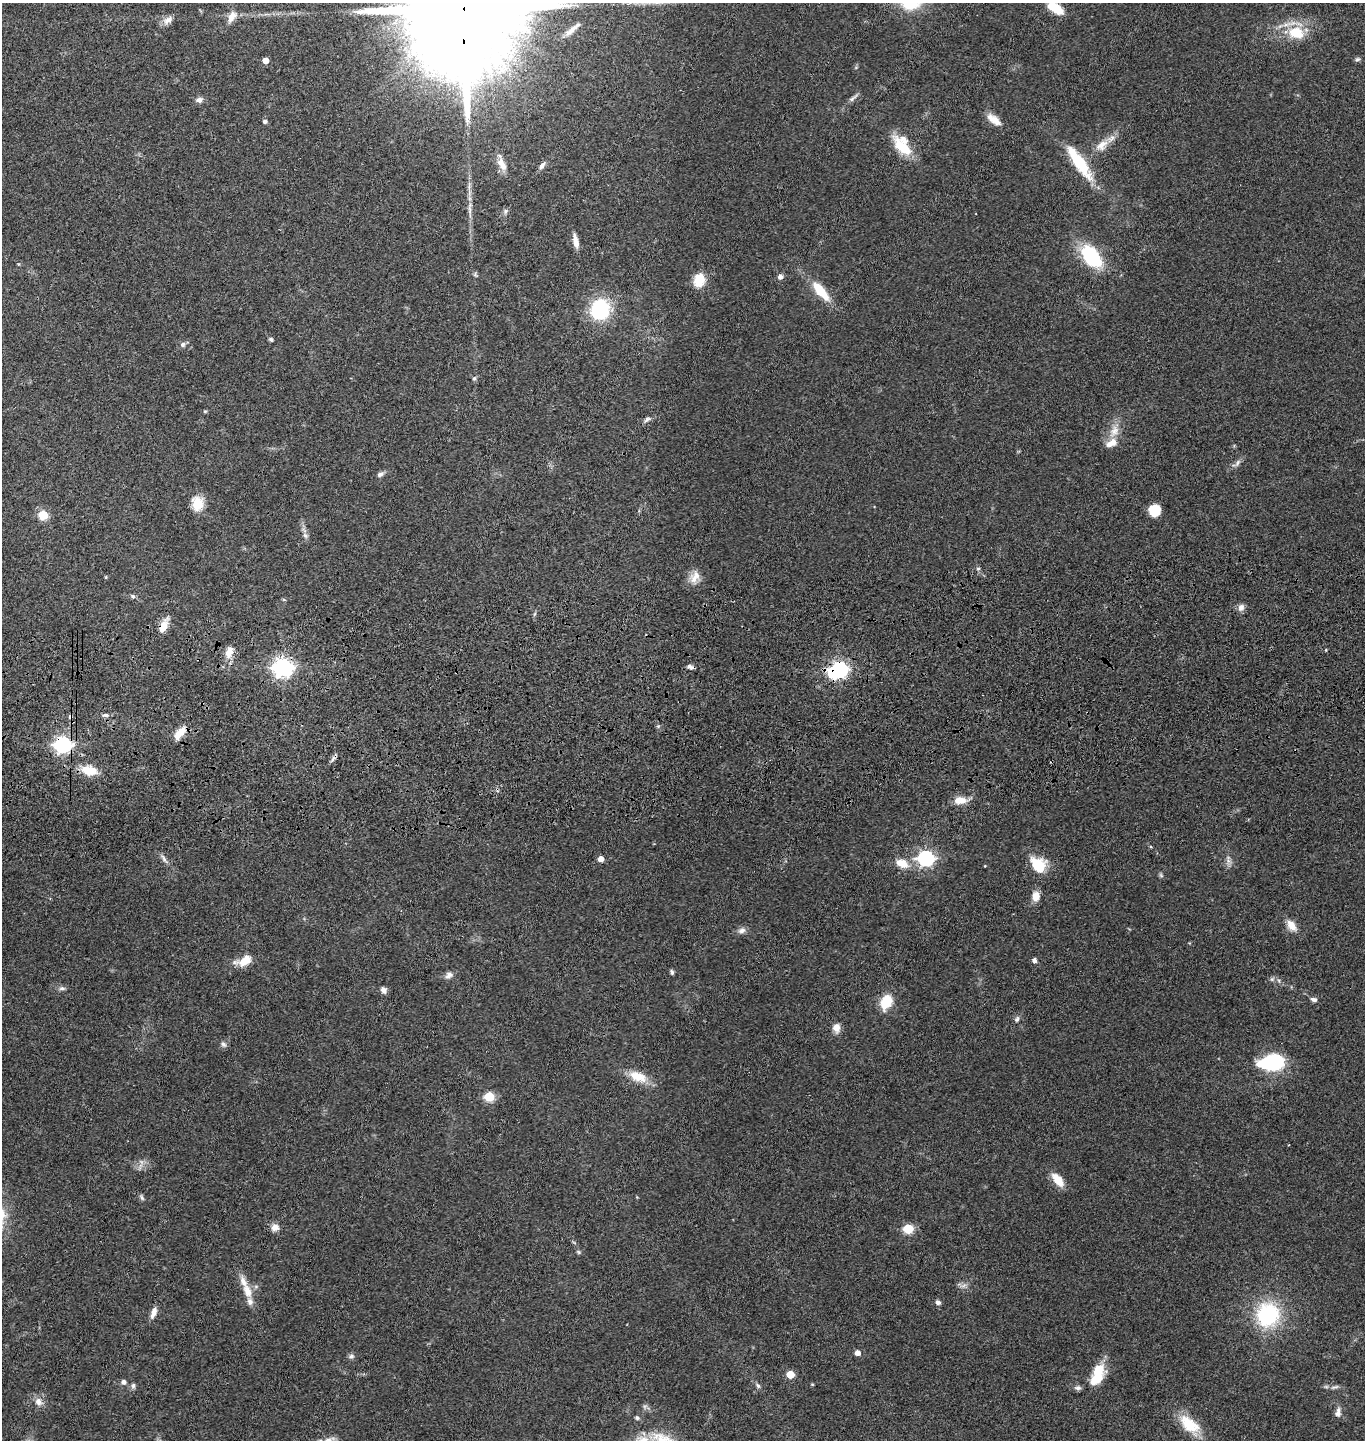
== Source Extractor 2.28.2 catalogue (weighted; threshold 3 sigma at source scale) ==
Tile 5 of 3 x 3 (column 2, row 2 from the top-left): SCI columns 1507-2869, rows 1555-2992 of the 4367 x 4546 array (HDU 1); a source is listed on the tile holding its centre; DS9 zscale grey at full resolution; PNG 1367 x 1442 px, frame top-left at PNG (2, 3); no overlay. Shown black and unused: <1% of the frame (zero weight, under 3 of 4 exposures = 6% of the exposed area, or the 3 px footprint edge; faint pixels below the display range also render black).
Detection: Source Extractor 2.28.2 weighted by HDU 2 'WHT'; one run over the whole footprint, this tile lists its part. Background 0.0643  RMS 0.0059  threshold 0.0266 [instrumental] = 3 sigma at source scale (4.5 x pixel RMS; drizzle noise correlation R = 1.50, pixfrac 1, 0.05/0.05 arcsec/px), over >= 5 px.
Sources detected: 112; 2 inside a brighter object's white glare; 2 cosmic-ray / hot-pixel residue — not listed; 3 inside a brighter listed object's ellipse — not listed separately; the other 105 listed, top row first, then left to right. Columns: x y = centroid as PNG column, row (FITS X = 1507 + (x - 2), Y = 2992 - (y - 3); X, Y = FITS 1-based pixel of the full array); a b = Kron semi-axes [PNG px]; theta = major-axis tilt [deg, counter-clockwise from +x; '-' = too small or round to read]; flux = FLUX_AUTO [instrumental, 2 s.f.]
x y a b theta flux
464 7 51 23 89 39000
1055 8 15 7 -32 19
232 16 17 9 60 5.4
168 20 14 9 34 3.9
572 30 23 6 40 4.9
1296 33 22 16 -16 19
1358 59 7 5 17 1.2
265 60 5 4 - 5.9
853 98 15 5 40 2.1
199 100 9 7 12 2.4
994 120 20 8 -37 6.2
265 121 5 4 - 1.5
902 145 28 15 -54 19
1102 145 21 12 37 8.2
1079 163 45 12 -55 29
502 164 17 8 -66 6.4
542 166 12 6 50 2.2
470 210 20 4 -84 3.8
505 211 8 5 70 1.4
575 241 17 6 -78 4.9
1092 257 23 12 -50 51
475 275 7 5 -57 1
780 277 7 6 - 2.2
699 280 16 13 73 11
820 291 23 9 -50 17
600 309 25 22 70 36
271 339 5 5 - 1.1
183 344 7 7 - 1.7
474 378 7 5 87 1.2
205 411 5 4 - 0.67
647 419 12 6 30 2
1114 431 18 12 64 8.3
1238 463 11 5 61 2
380 474 9 6 30 2.1
197 503 17 14 87 10
1154 510 10 10 - 14
43 515 5 5 - 30
305 535 8 6 -39 1.9
978 569 5 5 - 0.98
695 577 19 13 64 6.6
133 596 7 5 -34 1.3
284 600 5 3 - 0.6
1241 607 9 8 - 2.7
163 626 18 7 65 7.4
229 652 16 9 73 6.2
282 667 8 7 - 310
691 667 10 5 -13 1.8
839 669 6 6 - 210
105 715 9 5 -1 1.7
180 733 19 8 47 7.5
63 745 7 6 - 200
89 770 19 10 -13 12
960 800 15 8 2 7.6
1151 847 5 3 - 0.54
926 858 7 6 - 160
164 859 14 5 -59 2.1
601 859 5 5 - 4.9
1228 860 13 7 -78 2.9
902 863 14 9 -24 8.9
1038 865 21 17 -45 15
985 866 4 3 - 0.41
1161 875 7 5 -45 1
1036 896 10 8 87 6.3
1291 925 16 9 -52 6.1
742 930 10 7 10 2.7
1034 960 6 5 - 1.7
244 961 22 11 20 9
672 972 7 4 -75 1.2
449 975 11 8 27 2.8
1272 979 6 5 - 1.1
62 988 9 6 0 1.7
383 990 8 6 -56 2.4
1314 1000 8 5 -18 1.9
886 1002 15 11 64 15
1017 1019 8 5 61 1.6
836 1028 11 8 -84 4.5
223 1044 9 6 -55 1.7
1271 1062 18 12 9 67
638 1077 26 13 -22 11
489 1097 6 5 - 37
141 1162 8 5 -59 2
1058 1180 16 8 -50 9.6
142 1197 10 4 -61 1.2
275 1227 10 9 - 3.8
908 1229 5 5 - 36
579 1252 6 5 - 0.89
963 1286 10 5 19 2
247 1291 23 11 -70 8.6
938 1302 7 5 -37 1.8
153 1312 14 6 71 4.2
1268 1315 21 20 - 57
857 1353 5 4 - 4
351 1356 8 6 15 1.6
1098 1370 18 15 25 12
790 1374 5 5 - 17
123 1382 6 6 - 2.1
812 1384 5 3 - 0.47
133 1386 7 6 - 1.5
758 1386 7 5 -60 1.3
1335 1387 13 4 15 1.8
1078 1388 9 6 -1 1.9
39 1402 13 10 -54 4.2
1338 1412 14 7 86 2.9
637 1418 6 5 - 1.2
1189 1425 29 15 -42 18
Overlapping masked pixels (flux is a lower limit): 6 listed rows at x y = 464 7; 163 626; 282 667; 691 667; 839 669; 63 745
Isophote crosses this tile's border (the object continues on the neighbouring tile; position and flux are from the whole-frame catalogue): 2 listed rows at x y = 464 7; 1055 8